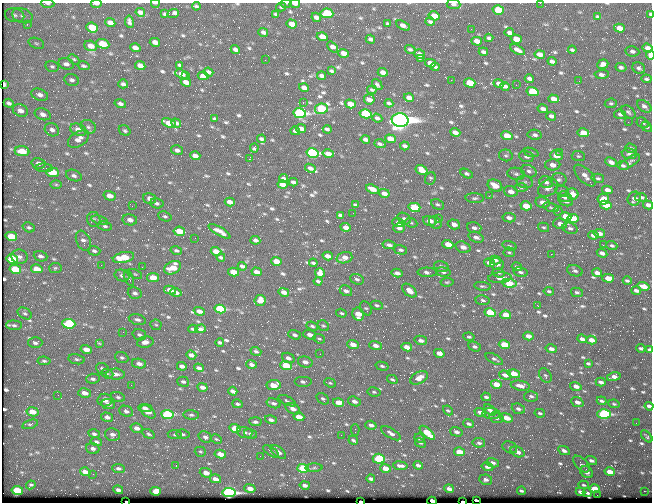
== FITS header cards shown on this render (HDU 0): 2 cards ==
NAXIS1  =                  650 / Width of table row in bytes
NAXIS2  =                  500 / Number of rows in table

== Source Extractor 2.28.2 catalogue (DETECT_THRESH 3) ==
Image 650 x 500 px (HDU 0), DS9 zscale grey, 1 PNG px = 1 image px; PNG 654 x 504 px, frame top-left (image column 1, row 500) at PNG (2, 3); each listed source drawn as its Kron ellipse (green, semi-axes under 4 px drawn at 4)
Background 363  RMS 1.5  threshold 4.37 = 3 sigma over >= 5 px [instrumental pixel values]
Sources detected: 758; of the 758, the 500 brightest by FLUX_AUTO listed and drawn (258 fainter detections omitted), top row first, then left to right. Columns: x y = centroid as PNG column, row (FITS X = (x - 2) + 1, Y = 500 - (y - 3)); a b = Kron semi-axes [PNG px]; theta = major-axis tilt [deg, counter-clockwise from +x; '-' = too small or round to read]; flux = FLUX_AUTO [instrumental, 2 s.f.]
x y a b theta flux
47 3 7 3 -3 150
155 3 4 2 - 200
286 3 6 2 1 170
540 3 2 2 - 340
96 4 5 2 - 310
295 4 5 3 - 310
454 4 7 5 -6 250
196 6 4 3 - 160
281 7 5 4 - 150
498 10 5 4 - 3200
140 12 5 4 - 330
327 13 6 5 - 4900
165 14 4 3 - 160
173 14 6 3 21 720
276 14 4 3 - 160
650 14 4 3 - 170
15 15 10 7 -13 350
22 16 10 7 -18 470
434 16 5 4 - 1200
316 17 5 4 - 360
598 17 4 3 - 170
129 22 6 3 -79 260
430 22 5 3 - 230
110 23 5 4 - 560
27 24 3 3 - 180
292 24 5 4 - 770
388 24 4 3 - 150
403 26 7 4 -31 450
92 28 6 4 -21 3000
619 28 5 4 - 850
471 29 2 2 - 170
263 32 5 4 - 280
509 32 5 3 - 300
322 37 5 4 - 1100
489 38 4 3 - 190
370 39 5 3 - 250
516 39 5 4 - 1200
477 41 5 4 - 650
155 42 5 4 - 490
36 43 8 5 -19 200
103 44 7 4 -20 2400
91 46 6 5 - 840
333 47 6 4 -48 560
135 48 5 4 - 560
648 48 5 4 - 560
235 49 5 3 - 530
410 49 5 3 - 200
517 50 8 3 -31 450
572 50 4 3 - 140
632 51 7 5 -9 280
483 52 5 3 - 220
344 53 5 4 - 760
419 54 6 4 -34 470
540 54 5 4 - 560
650 55 4 3 - 3700
421 58 2 2 - 150
74 59 6 4 -44 170
265 60 2 2 - 200
552 61 4 4 - 290
430 63 5 4 - 730
66 64 8 5 -14 340
603 64 5 4 - 480
140 65 5 4 - 680
180 65 4 3 - 170
52 66 7 5 -11 200
84 66 6 3 -13 180
435 67 4 3 - 150
621 67 5 4 - 260
639 68 6 5 - 260
332 71 4 3 - 150
208 72 5 4 - 270
383 72 5 4 - 690
181 74 6 4 -23 670
602 74 7 4 2 340
186 76 3 2 - 240
203 76 5 4 - 680
321 76 4 3 - 280
529 79 4 3 - 280
646 79 5 3 - 200
72 80 7 5 -20 330
451 80 2 2 - 1000
579 81 3 2 - 180
186 82 5 4 - 600
470 83 6 4 -15 2500
499 83 5 3 - 430
123 84 5 4 - 280
4 85 4 3 - 530
377 85 6 3 -50 220
516 85 2 2 - 280
505 86 5 3 - 350
304 88 5 4 - 440
372 90 4 3 - 160
532 92 6 4 -15 4300
40 95 9 5 -20 490
409 98 5 4 - 560
369 99 5 5 - 620
553 99 5 4 - 730
9 103 5 4 - 280
303 103 3 2 - 850
389 103 4 3 - 210
611 103 6 4 8 160
120 104 6 4 -15 290
350 104 5 4 - 1000
644 106 8 5 -35 350
321 109 6 5 - 8500
543 109 5 3 - 370
20 110 8 6 -22 560
628 112 8 5 -38 230
300 113 6 5 - 20000
43 114 8 5 -19 490
366 114 6 4 -14 10000
620 114 6 5 - 250
551 116 5 4 - 340
377 118 5 4 - 260
215 119 3 3 - 150
400 120 8 7 - 100000
628 122 2 2 - 340
169 123 7 4 -22 1800
176 123 5 4 - 350
643 123 6 5 - 230
88 127 8 6 -31 340
647 127 6 4 -40 190
301 129 5 4 - 420
327 129 4 3 - 250
52 130 7 6 - 400
78 130 8 6 -23 740
125 131 6 4 -32 180
295 131 5 4 - 320
455 132 5 4 - 500
583 133 6 4 -10 1600
535 135 7 5 -10 280
507 136 6 4 -17 1300
78 139 12 7 33 680
261 139 4 3 - 230
365 139 5 3 - 340
390 139 5 4 - 1300
380 144 6 4 -19 200
405 146 5 3 - 280
254 148 4 3 - 150
631 148 6 4 -21 240
177 150 6 4 -14 320
22 151 7 5 -8 1800
531 152 8 4 -18 160
559 152 3 2 - 410
312 153 6 4 -14 18000
328 154 6 4 -14 640
629 154 7 5 -7 230
506 155 7 6 - 190
556 155 6 5 - 1400
195 156 5 4 - 530
527 156 8 5 -16 380
578 156 6 5 - 170
249 159 3 2 - 1400
611 162 6 4 -24 500
630 162 12 5 33 280
38 163 7 5 -16 380
553 165 7 5 0 740
623 166 6 4 -6 210
44 168 9 4 -3 170
310 168 5 3 - 380
422 170 6 4 -30 1100
529 171 8 6 -20 320
53 172 6 4 -5 3200
467 174 6 4 -28 210
516 174 9 6 -9 280
74 176 8 5 -21 290
585 176 13 6 -46 700
283 178 4 3 - 250
430 178 6 5 - 150
598 178 6 4 -15 190
559 180 8 6 3 300
293 182 4 3 - 260
525 182 8 6 -13 280
546 182 7 5 -27 380
56 184 6 4 0 150
283 184 5 4 - 870
495 186 8 5 -25 1500
521 188 6 4 -3 170
548 188 11 7 32 530
372 189 7 4 -22 1000
607 190 5 4 - 570
511 191 7 5 -18 680
562 191 6 5 - 160
384 193 5 4 - 520
572 194 6 5 - 1200
110 196 6 4 -16 730
489 196 3 2 - 150
565 197 7 5 -20 450
641 197 6 4 -5 230
150 198 6 5 - 480
475 198 9 5 -3 250
603 199 6 5 - 2100
634 199 7 6 - 540
566 201 7 5 -18 380
230 202 5 4 - 550
543 202 7 5 -12 730
157 203 7 5 -14 240
437 204 7 5 -28 200
355 205 4 3 - 150
606 205 6 4 -12 2300
648 205 5 4 - 500
132 206 2 2 - 220
526 206 5 4 - 1900
414 207 6 4 -15 3200
551 207 8 4 -19 190
558 211 4 4 - 180
353 213 2 2 - 190
340 215 4 3 - 180
165 216 7 4 -21 190
566 217 5 4 - 2100
438 218 3 2 - 190
509 218 6 4 -10 420
94 219 7 6 - 250
404 219 7 5 -31 230
573 219 6 4 -11 2400
100 220 8 4 -18 200
130 220 7 5 -11 490
430 221 7 4 -15 850
398 223 6 4 -18 330
411 223 6 4 -23 140
435 223 7 5 -43 230
454 224 6 5 - 650
560 224 7 5 -13 580
105 226 7 4 -9 220
29 227 6 5 - 190
346 227 5 4 - 630
544 227 6 4 -15 150
399 228 6 4 -3 330
474 228 7 5 -17 320
570 228 8 5 -20 310
179 231 6 4 -9 1500
220 231 12 4 -30 640
599 233 6 4 -11 500
593 235 5 4 - 680
11 236 6 4 -15 2300
476 237 8 5 -21 440
195 238 2 2 - 280
255 240 5 3 - 270
83 241 10 7 -66 420
448 244 5 4 - 1100
389 245 6 4 -12 290
603 245 2 2 - 480
509 246 7 4 -18 180
612 246 6 4 -20 190
463 247 8 5 -19 660
400 250 7 4 -14 240
94 251 6 5 - 220
176 251 6 4 -14 200
216 251 5 4 - 860
509 252 6 5 - 140
602 253 5 4 - 460
551 254 2 2 - 1200
40 256 7 5 -19 340
328 256 5 4 - 690
20 257 8 7 - 380
123 257 11 5 12 2900
221 257 4 3 - 180
344 258 8 5 16 670
12 259 6 4 -13 6100
495 260 6 4 -13 270
276 261 5 4 - 1600
313 263 4 3 - 190
489 263 5 4 - 600
497 264 7 6 - 440
101 265 2 2 - 350
242 266 4 3 - 260
441 266 7 5 -15 290
142 267 2 2 - 240
517 267 5 4 - 280
55 268 6 5 - 160
173 268 9 6 28 1800
15 269 6 4 -13 4100
37 269 6 4 -13 1600
575 271 8 5 -19 250
234 272 5 4 - 1800
257 272 5 3 - 640
427 272 10 4 -1 340
443 272 7 5 -8 240
521 272 7 5 -14 240
320 273 5 5 - 990
397 273 5 3 - 390
499 273 6 4 -17 150
597 273 5 4 - 790
135 274 7 4 -26 170
122 276 7 5 -22 320
129 278 8 4 -68 230
153 278 6 4 -9 1300
500 278 11 5 4 500
608 278 6 4 -2 1100
357 279 7 5 -21 260
318 281 4 3 - 200
627 281 4 3 - 200
447 282 7 4 8 150
509 283 7 4 -8 2200
482 286 8 3 -9 160
643 286 6 4 -14 940
170 290 6 4 -11 790
636 290 5 3 - 350
346 291 6 5 - 350
409 291 8 5 -43 880
549 291 5 3 - 140
176 292 6 4 -16 430
284 292 5 3 - 520
577 292 6 4 -12 220
135 293 7 5 -20 330
260 300 5 5 - 660
483 300 7 4 -7 200
377 305 6 4 -12 200
538 306 3 2 - 500
366 308 8 5 -55 180
220 309 6 4 -13 7500
199 311 5 4 - 580
25 313 8 5 -29 220
341 313 5 4 - 150
490 313 6 4 -15 3900
358 314 6 6 - 1400
506 315 5 4 - 2100
137 320 9 5 -14 310
69 324 7 5 -4 4800
14 325 8 4 -3 220
156 325 6 5 - 150
312 326 6 4 -22 200
323 326 6 5 - 170
193 329 4 2 - 150
201 329 5 4 - 330
123 332 2 2 - 420
139 335 7 5 -18 260
295 335 7 4 -19 280
310 335 6 4 -22 590
528 336 5 4 - 550
469 337 6 3 -9 140
319 339 6 4 -19 160
582 339 5 3 - 400
421 340 6 4 -14 390
591 340 5 4 - 770
145 342 8 5 11 560
220 342 4 3 - 170
35 343 7 5 0 270
99 343 3 3 - 160
353 344 6 4 -22 870
375 345 6 4 -18 480
504 345 5 4 - 2700
407 347 5 4 - 1200
475 347 6 4 -25 230
641 348 5 3 - 230
86 349 6 4 -14 780
551 349 6 4 -14 410
650 350 4 3 - 470
256 351 5 4 - 200
439 353 5 4 - 580
320 354 2 2 - 170
191 355 5 4 - 450
122 358 7 5 -22 220
288 358 6 5 - 410
77 359 8 5 -9 200
494 359 9 4 -27 250
44 361 6 4 -7 180
305 362 7 5 -16 510
588 363 4 3 - 150
139 364 7 5 -10 450
251 364 5 4 - 360
182 366 5 4 - 380
286 366 6 4 -22 3500
382 366 6 4 -15 180
199 368 5 3 - 350
102 369 7 5 -21 250
107 374 6 4 -20 150
115 374 9 5 -2 540
514 374 6 4 -15 1500
505 375 6 4 -17 540
545 376 8 5 -55 190
614 377 7 4 12 570
419 378 9 6 27 880
93 379 7 5 6 270
392 379 5 4 - 160
183 382 6 5 - 220
303 382 9 5 0 280
601 382 5 3 - 320
330 383 6 4 -22 150
496 384 5 4 - 1400
131 385 2 2 - 200
274 385 7 5 6 1400
520 386 9 5 -9 660
576 386 6 4 -17 550
202 387 5 4 - 440
233 391 5 3 - 380
374 392 7 4 -10 160
85 393 6 4 -15 680
58 395 2 2 - 250
531 396 7 5 0 230
118 397 7 4 -15 200
486 397 5 3 - 210
323 399 7 5 -40 190
105 400 7 6 - 600
287 401 9 3 -28 370
354 401 7 4 -17 380
602 401 5 3 - 230
339 402 5 4 - 970
577 402 6 4 -21 560
274 403 7 4 -17 300
108 404 7 5 -11 410
237 404 5 3 - 200
614 404 5 3 - 140
649 406 4 3 - 350
145 408 7 3 -3 370
293 409 8 5 -30 590
518 409 7 5 -22 260
448 410 5 4 - 140
490 410 7 4 -39 260
126 411 7 5 -23 310
32 412 6 4 -12 1300
148 412 8 5 -39 1000
480 412 6 4 -18 480
540 413 5 4 - 180
167 414 6 4 -9 10000
491 414 9 5 -5 420
604 414 6 4 1 15000
191 415 7 4 -6 220
107 417 6 4 -15 360
299 417 5 4 - 1400
496 418 7 5 -19 260
507 418 6 4 -22 1100
271 420 6 4 -15 310
255 422 6 4 -4 250
636 423 2 2 - 160
30 424 8 4 17 170
468 424 5 3 - 220
371 425 6 4 -18 340
137 428 6 5 - 460
235 428 5 4 - 2600
355 430 6 3 90 170
245 432 8 5 -18 320
456 432 6 4 -17 360
391 433 11 4 -31 350
427 433 9 4 -41 2500
94 434 6 4 -19 220
112 434 8 6 -12 420
148 434 7 4 -31 190
183 434 7 4 -6 190
250 434 7 4 -17 200
175 435 7 4 -7 170
341 435 2 2 - 150
647 436 7 3 -47 140
205 437 7 5 -28 310
420 438 5 4 - 280
216 439 6 4 -26 140
353 440 5 3 - 180
96 442 5 4 - 220
420 443 5 4 - 160
479 443 6 4 -9 230
510 447 8 5 -27 230
93 449 7 5 -18 330
564 450 6 4 -25 360
271 451 9 4 -35 180
200 452 6 5 - 150
278 452 9 4 -40 380
459 452 5 4 - 1800
517 452 7 5 -24 500
220 454 6 4 -9 1100
260 456 2 2 - 670
379 459 6 5 - 5400
591 460 6 4 -16 300
493 463 6 4 -14 320
581 464 10 5 -46 340
418 465 4 3 - 330
176 466 3 2 - 220
400 466 7 3 -7 360
487 467 6 4 -15 240
118 468 6 4 -5 260
303 468 6 4 -14 7600
314 468 8 4 1 160
385 468 5 4 - 1200
85 472 5 4 - 700
587 472 7 5 -35 470
610 472 5 4 - 1300
206 473 6 4 -18 770
93 474 2 2 - 290
215 479 6 4 -13 570
371 479 4 3 - 220
486 480 6 5 - 370
31 485 5 3 - 150
305 485 5 4 - 350
584 485 5 3 - 150
250 488 5 4 - 720
449 489 5 3 - 440
595 489 5 4 - 1700
17 490 6 4 -9 3700
118 490 5 3 - 270
156 491 5 4 - 1100
521 491 4 3 - 180
644 491 2 2 - 1700
580 492 5 3 - 430
229 493 6 4 -8 30000
587 493 4 3 - 210
597 495 2 2 - 310
476 500 4 3 - 470
126 501 3 2 - 450
432 501 4 3 - 2700
361 502 4 2 - 2300
463 502 4 2 - 1700
At the frame edge (FLAGS 8, measured only in part): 18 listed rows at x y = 47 3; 155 3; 286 3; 540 3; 96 4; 295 4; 454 4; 650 14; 650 55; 4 85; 648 205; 650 350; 649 406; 476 500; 126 501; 432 501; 361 502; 463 502
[258 fainter detections neither listed nor drawn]